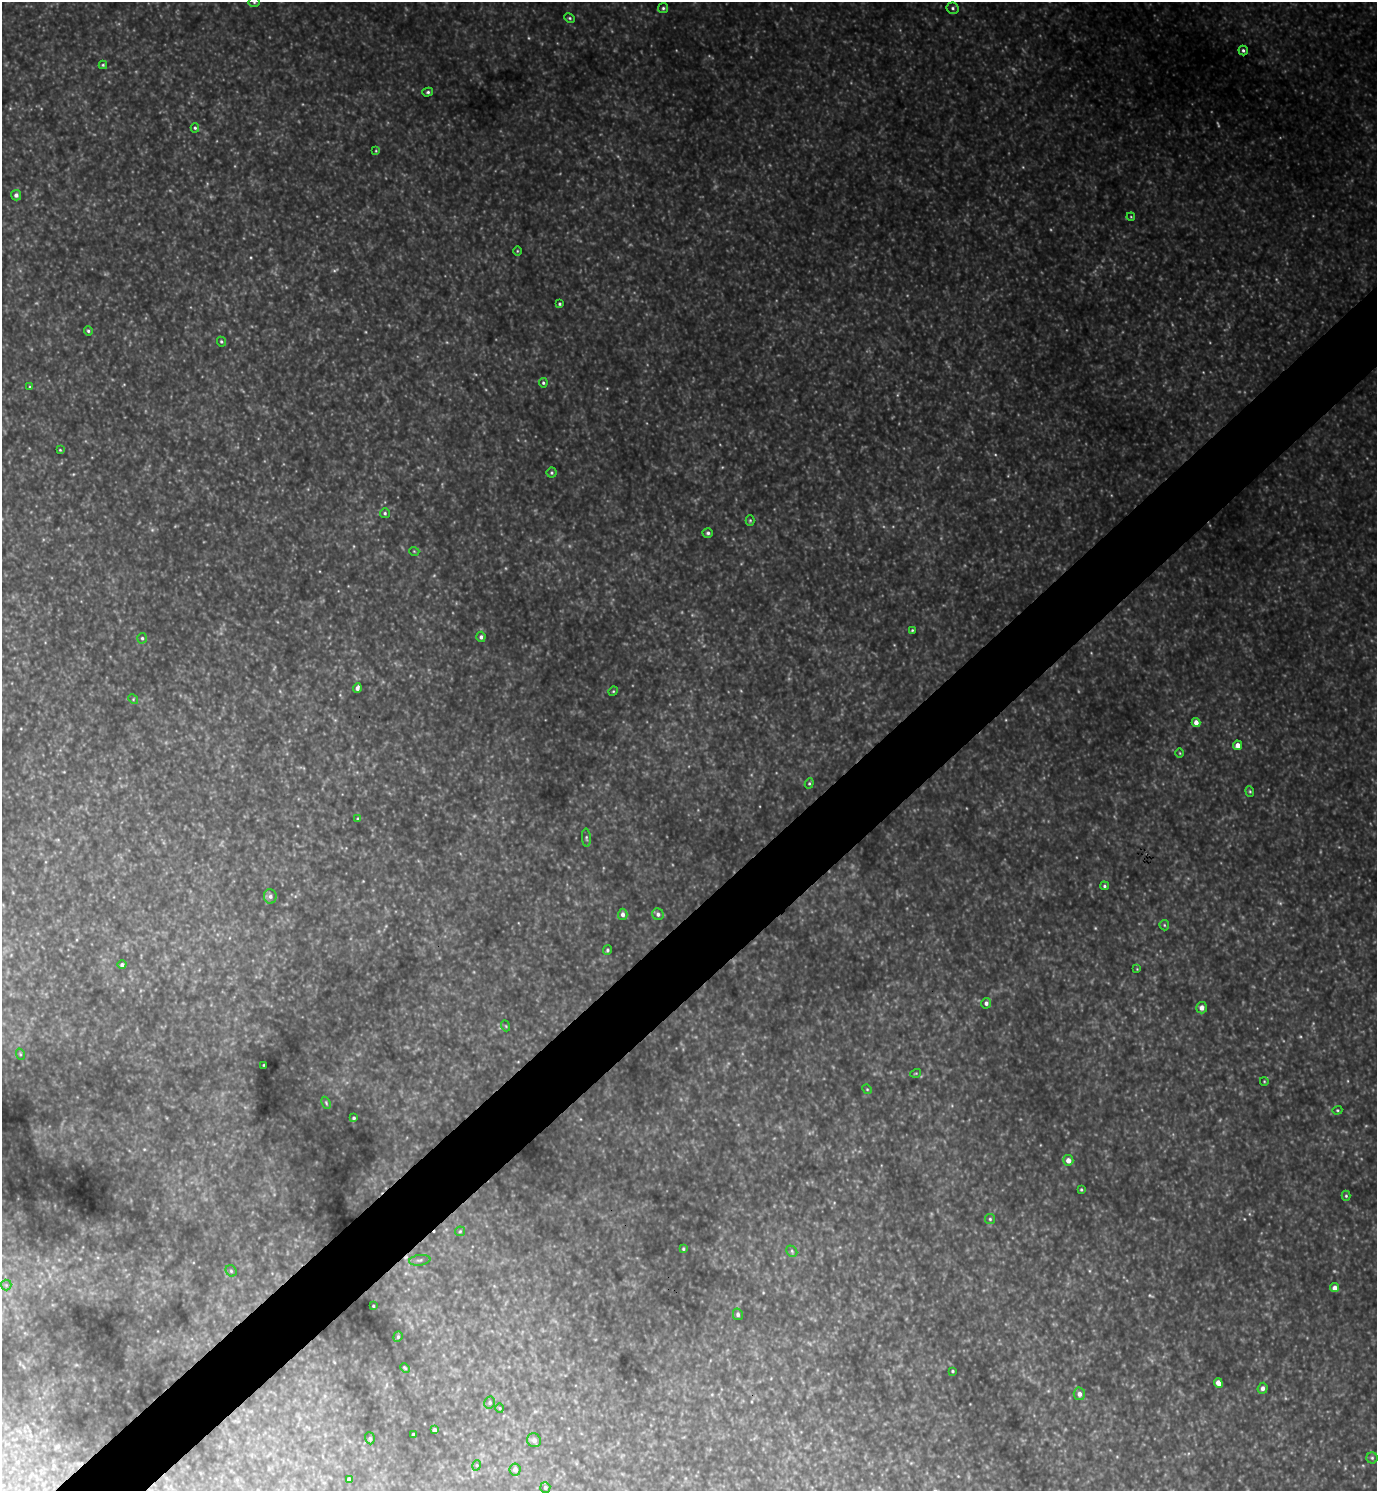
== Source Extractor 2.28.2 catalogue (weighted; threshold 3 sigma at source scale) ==
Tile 7 of 4 x 4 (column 3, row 2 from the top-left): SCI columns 2911-4285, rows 2984-4472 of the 5961 x 5964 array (HDU 1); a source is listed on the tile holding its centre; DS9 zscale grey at full resolution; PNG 1379 x 1493 px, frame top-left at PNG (2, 2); each listed source drawn as its Kron ellipse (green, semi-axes under 4 px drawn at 4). Shown black and unused: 5% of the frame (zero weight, under 3 of 4 exposures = <1% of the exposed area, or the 3 px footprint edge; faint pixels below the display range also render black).
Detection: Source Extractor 2.28.2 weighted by HDU 2 'WHT'; one run over the whole footprint, this tile lists its part. Background 0.966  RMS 0.096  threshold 0.433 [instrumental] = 3 sigma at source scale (4.5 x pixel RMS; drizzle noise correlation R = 1.50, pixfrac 1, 0.05/0.05 arcsec/px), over >= 5 px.
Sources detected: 96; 10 too faint to see at this stretch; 1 cosmic-ray / hot-pixel residue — neither listed nor drawn; the other 85 listed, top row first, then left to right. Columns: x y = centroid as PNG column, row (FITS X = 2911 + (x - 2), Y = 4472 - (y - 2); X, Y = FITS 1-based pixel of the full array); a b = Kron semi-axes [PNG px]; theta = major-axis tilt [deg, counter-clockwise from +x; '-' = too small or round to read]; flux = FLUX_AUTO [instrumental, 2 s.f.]
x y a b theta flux
254 2 5 5 - 16
663 8 5 5 - 17
953 8 6 5 - 20
570 18 5 4 - 14
1243 50 5 4 - 19
103 65 4 4 - 12
428 92 5 4 - 18
195 128 4 4 - 14
376 151 4 3 - 7.8
16 195 5 5 - 36
1131 217 4 3 - 8
517 251 5 3 - 8.9
560 304 3 3 - 13
88 331 5 4 - 16
221 342 5 4 - 14
543 383 5 4 - 16
30 387 4 3 - 9.9
60 450 4 3 - 9
552 473 5 5 - 15
385 513 5 5 - 16
750 520 5 4 - 12
708 533 5 5 - 21
414 551 5 3 - 7.8
912 630 4 3 - 9.7
481 637 5 4 - 25
142 638 5 4 - 17
357 688 5 4 - 34
613 691 5 4 - 10
133 699 5 4 - 11
1196 722 5 4 - 60
1238 745 5 4 - 62
1180 753 5 3 - 8.5
809 783 5 4 - 14
1250 791 5 4 - 12
358 819 3 3 - 13
586 838 9 4 -85 18
1104 886 4 4 - 15
270 896 7 6 - 34
623 914 5 4 - 40
658 914 6 5 - 31
1164 925 5 5 - 13
607 950 5 4 - 16
122 965 4 4 - 24
1137 969 3 3 - 6.9
986 1003 5 5 - 30
1202 1008 6 5 - 57
506 1026 5 3 - 8.6
20 1054 6 3 -72 10
263 1065 3 2 - 6.9
916 1073 5 3 - 9
1264 1081 4 3 - 7.6
867 1089 5 4 - 11
326 1103 6 4 -65 12
1337 1110 5 4 - 11
354 1118 3 3 - 14
1068 1160 5 5 - 65
1081 1190 3 3 - 11
1346 1196 5 4 - 14
990 1219 5 5 - 14
460 1231 5 5 - 12
683 1249 3 3 - 9.9
792 1251 6 5 - 15
420 1260 11 5 7 29
231 1271 6 5 - 16
6 1285 5 5 - 18
1335 1288 4 4 - 60
373 1306 3 2 - 8.7
738 1314 6 5 - 25
398 1337 5 4 - 13
405 1368 5 3 - 9.8
953 1371 3 3 - 12
1218 1383 5 4 - 82
1263 1388 5 5 - 35
1079 1394 6 6 - 44
490 1403 6 5 - 19
500 1408 5 3 - 8.1
434 1430 4 3 - 23
413 1434 3 3 - 16
370 1438 6 4 -70 14
534 1440 7 6 - 37
1372 1458 5 5 - 17
477 1465 5 3 - 9.7
515 1469 6 5 - 46
349 1479 4 3 - 30
545 1487 5 5 - 24
Isophote crosses this tile's border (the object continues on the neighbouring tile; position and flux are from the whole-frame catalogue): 1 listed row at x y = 254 2